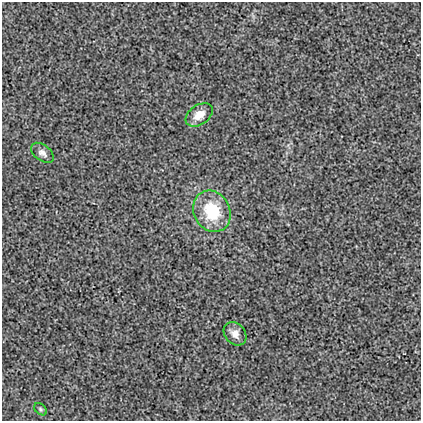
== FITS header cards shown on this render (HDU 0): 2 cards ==
NAXIS1  =                  419
NAXIS2  =                  419

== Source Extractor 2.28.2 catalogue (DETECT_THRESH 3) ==
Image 419 x 419 px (HDU 0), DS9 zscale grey, 1 PNG px = 1 image px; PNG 423 x 423 px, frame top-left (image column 1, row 419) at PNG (2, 2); each listed source drawn as its Kron ellipse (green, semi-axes under 4 px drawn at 4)
Background 0.00101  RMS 0.017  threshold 0.0523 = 3 sigma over >= 5 px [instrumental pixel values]
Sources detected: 5; all 5 listed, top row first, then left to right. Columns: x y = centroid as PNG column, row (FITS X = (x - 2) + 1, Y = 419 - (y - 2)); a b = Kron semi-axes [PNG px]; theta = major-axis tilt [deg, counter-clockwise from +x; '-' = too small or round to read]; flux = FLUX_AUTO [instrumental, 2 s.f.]
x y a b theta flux
199 115 15 9 35 13
42 153 13 8 -37 6.1
212 211 21 18 -63 53
235 334 13 10 -49 9.3
40 409 7 5 -42 2.1